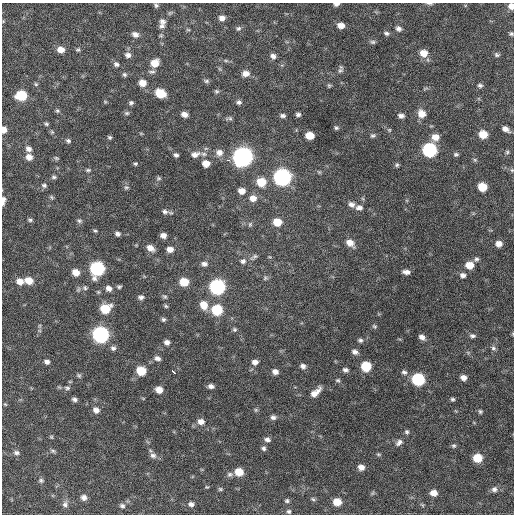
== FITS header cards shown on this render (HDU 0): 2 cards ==
NAXIS1  =                  512 / Axis length
NAXIS2  =                  512 / Axis length

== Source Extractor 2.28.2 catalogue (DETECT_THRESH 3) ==
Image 512 x 512 px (HDU 0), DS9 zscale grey, 1 PNG px = 1 image px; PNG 516 x 516 px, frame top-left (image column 1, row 512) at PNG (2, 3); no overlay
Background 538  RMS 16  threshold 47.8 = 3 sigma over >= 5 px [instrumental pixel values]
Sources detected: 196; all 196 listed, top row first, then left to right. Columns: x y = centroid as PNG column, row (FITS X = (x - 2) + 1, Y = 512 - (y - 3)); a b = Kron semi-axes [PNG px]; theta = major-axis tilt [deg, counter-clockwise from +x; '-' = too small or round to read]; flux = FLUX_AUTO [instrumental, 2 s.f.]
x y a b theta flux
430 3 9 3 -7 1800
336 4 5 3 - 3700
156 5 5 4 - 1900
511 6 6 5 - 7300
222 18 7 7 - 5700
3 21 5 3 - 960
162 21 8 7 - 3800
341 25 6 5 - 7500
162 26 7 6 - 3300
238 28 7 6 - 2600
398 28 6 5 - 3500
188 30 6 4 -2 1300
386 33 7 5 -18 2300
135 34 8 6 -24 4900
511 34 5 4 - 1800
373 42 7 5 -14 2100
61 50 8 7 - 8300
78 50 6 5 - 1600
424 53 8 8 - 12000
128 55 7 7 - 4400
497 55 7 5 -12 2200
273 56 7 6 - 4300
226 61 6 4 -1 1800
155 63 9 7 37 14000
116 64 7 6 - 3300
220 69 7 4 -71 1500
340 70 8 7 - 2700
152 72 10 5 -3 2900
246 73 8 7 - 7200
124 74 6 5 - 2100
206 81 8 5 -10 2300
142 83 7 7 - 10000
36 84 5 4 - 1500
329 85 6 4 -69 1400
480 85 6 5 - 2400
425 88 9 3 21 1400
216 91 7 6 - 2000
160 93 9 7 -28 26000
21 95 8 7 - 42000
105 102 5 5 - 1200
239 102 7 6 - 3000
131 103 6 5 - 2400
57 111 6 5 - 1900
127 113 7 5 14 2100
184 114 6 5 - 5600
298 114 5 4 - 2500
421 114 9 8 - 11000
283 116 7 5 -1 2600
401 116 7 5 -12 3900
229 118 9 5 2 2300
46 124 6 5 - 1700
336 128 6 5 - 1800
505 129 7 4 -35 5400
4 130 6 5 - 7100
389 130 6 5 - 1500
52 132 6 5 - 1700
141 133 6 4 -1 1000
483 134 7 6 - 16000
310 136 7 6 - 15000
373 136 7 5 14 2200
109 137 5 4 - 1700
435 137 8 8 - 9800
68 141 6 5 - 2400
206 148 6 4 19 1600
29 149 7 6 - 5000
429 150 8 7 - 160000
219 152 9 9 - 7100
507 152 5 5 - 1600
195 154 13 8 15 6800
204 154 8 5 -14 3000
456 154 6 5 - 2000
176 155 5 5 - 2600
29 157 8 7 - 7300
243 157 9 8 - 600000
56 158 7 5 -16 1700
228 160 3 2 - 5700
475 160 6 4 -44 1600
206 163 7 6 - 10000
135 164 5 5 - 1500
397 165 5 5 - 2000
88 170 6 4 0 1800
512 170 5 5 - 1500
319 172 6 4 -44 1300
54 177 7 5 -7 2100
282 177 8 8 - 340000
159 178 6 5 - 1700
261 182 8 8 - 24000
44 185 8 6 -17 2800
126 187 7 6 - 2000
482 187 7 6 - 22000
242 191 7 6 - 7700
51 197 7 4 -50 1600
253 198 8 8 - 8100
3 201 12 5 83 5100
351 204 8 6 -29 4900
359 208 9 7 -9 4900
165 211 9 6 -8 3600
30 220 6 4 -9 1900
79 221 7 6 - 2300
277 222 7 6 - 19000
250 224 7 5 88 1900
95 231 6 4 -20 1500
117 234 6 5 - 2900
163 235 5 5 - 5200
350 243 10 7 -40 9200
499 244 6 6 - 6800
150 248 8 6 -33 7500
170 249 7 6 - 6400
254 257 11 5 34 2900
476 259 7 5 34 2400
243 261 8 7 - 3300
204 264 7 6 - 4000
469 265 7 6 - 14000
97 269 8 8 - 160000
76 272 7 6 - 10000
406 272 8 4 -9 4400
463 275 7 5 -10 3900
265 278 6 6 - 2000
29 280 8 7 - 13000
20 281 9 7 -11 8800
184 282 7 6 - 21000
119 287 6 4 -6 1900
217 287 8 8 - 220000
85 288 7 6 - 2400
109 288 8 7 - 5500
164 296 7 6 - 1900
141 297 7 5 6 3300
204 305 10 8 -67 13000
166 306 6 4 -23 1500
105 309 9 7 20 28000
217 310 8 7 - 49000
163 319 5 5 - 2100
39 326 7 4 90 1800
374 326 7 5 -32 1700
235 330 6 6 - 1900
100 335 8 8 - 290000
472 336 8 5 -6 2800
422 337 7 5 -33 4600
360 340 6 5 - 2400
167 342 7 6 - 4400
113 348 7 6 - 3100
493 348 8 6 -63 3000
355 352 8 6 -29 4000
157 358 8 6 -14 4100
47 362 6 5 - 3800
255 362 8 6 -5 4800
303 366 7 6 - 4200
366 366 7 7 - 34000
345 370 7 5 -18 3200
141 371 7 6 - 27000
173 372 4 3 - 8700
275 372 7 6 - 5100
404 372 8 7 - 3300
79 375 7 5 -48 1900
463 378 6 5 - 5700
418 379 8 7 - 100000
338 380 6 4 12 1600
211 386 6 5 - 3900
67 388 9 5 -1 2700
159 390 7 6 - 9800
315 392 13 6 43 10000
74 399 5 4 - 3000
453 399 5 5 - 1900
5 404 5 4 - 1000
96 410 8 7 - 6000
256 410 6 5 - 1600
480 411 5 4 - 1700
273 417 7 6 - 3100
201 422 9 7 -17 6700
407 432 6 5 - 2200
51 437 5 4 - 1200
267 439 7 6 - 3500
399 442 10 7 45 4400
454 446 6 5 - 1800
264 448 6 6 - 2500
53 451 7 5 -16 1800
16 453 7 6 - 2800
379 454 7 4 -19 1500
153 455 9 7 -6 4300
477 458 7 6 - 26000
361 467 7 6 - 6100
239 472 7 7 - 18000
230 474 8 7 - 3200
41 480 6 5 - 2000
207 487 5 4 - 1100
220 489 6 5 - 1700
494 489 7 7 - 3500
433 493 6 5 - 7600
84 497 7 6 - 4600
313 499 6 5 - 1800
287 501 6 6 - 2200
337 502 7 6 - 16000
65 504 8 8 - 3700
191 504 7 6 - 3800
122 506 7 6 - 2800
289 511 6 5 - 2200
At the frame edge (FLAGS 8, measured only in part): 7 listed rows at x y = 430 3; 336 4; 511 6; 511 34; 4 130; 512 170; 3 201